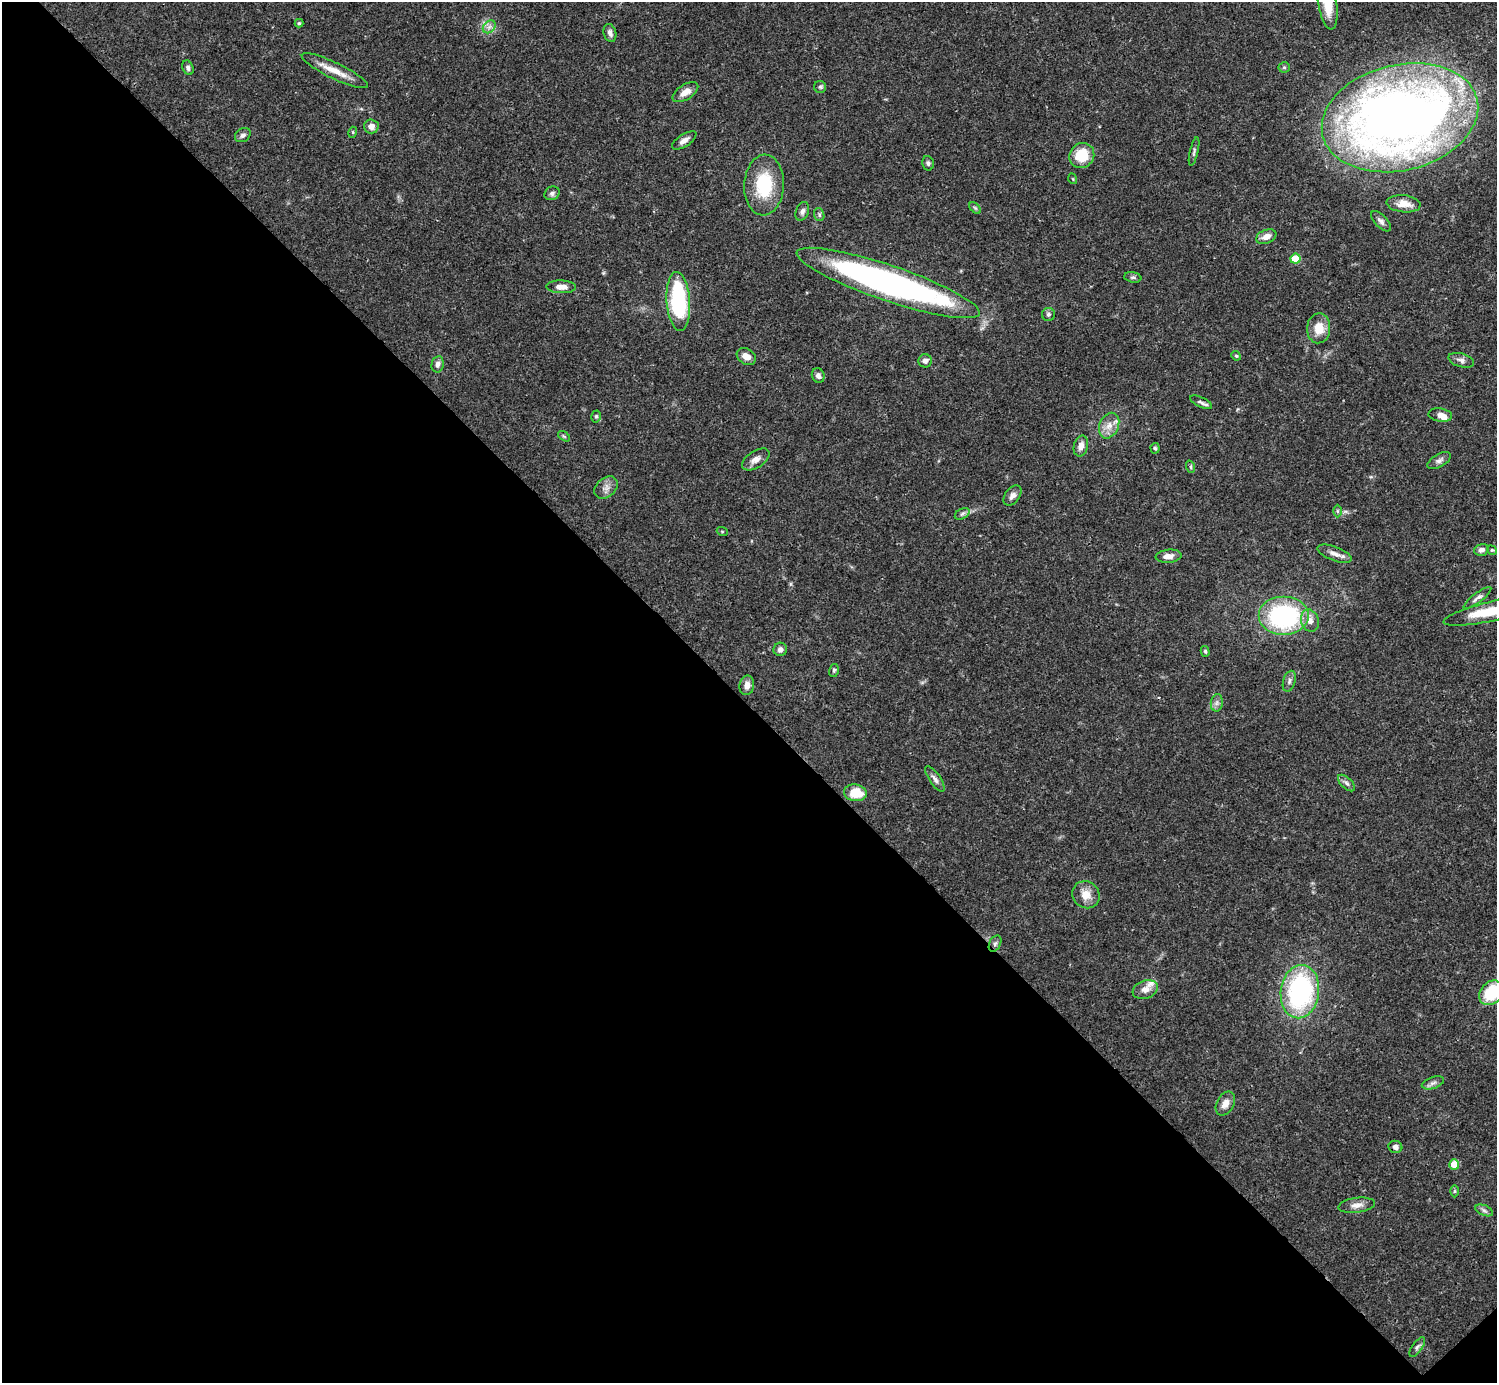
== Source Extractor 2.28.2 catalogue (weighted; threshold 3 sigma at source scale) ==
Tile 14 of 4 x 4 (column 2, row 4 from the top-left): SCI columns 1495-2989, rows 158-1538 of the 5982 x 5981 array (HDU 1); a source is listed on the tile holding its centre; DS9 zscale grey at full resolution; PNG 1499 x 1385 px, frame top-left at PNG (2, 2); each listed source drawn as its Kron ellipse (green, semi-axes under 4 px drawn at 4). Shown black and unused: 49% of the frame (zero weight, under 3 of 4 exposures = <1% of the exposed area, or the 3 px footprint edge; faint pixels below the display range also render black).
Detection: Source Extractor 2.28.2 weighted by HDU 2 'WHT'; one run over the whole footprint, this tile lists its part. Background 0.041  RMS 0.0027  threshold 0.012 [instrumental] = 3 sigma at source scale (4.5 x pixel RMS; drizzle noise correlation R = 1.50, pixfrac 1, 0.05/0.05 arcsec/px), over >= 5 px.
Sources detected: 88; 1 inside a brighter object's white glare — neither listed nor drawn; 3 inside a brighter listed object's ellipse — not listed separately; the other 84 listed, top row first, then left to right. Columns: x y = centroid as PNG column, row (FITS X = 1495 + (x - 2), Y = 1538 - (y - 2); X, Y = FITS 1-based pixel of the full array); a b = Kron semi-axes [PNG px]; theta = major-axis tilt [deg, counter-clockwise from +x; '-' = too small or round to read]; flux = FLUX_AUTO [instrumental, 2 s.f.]
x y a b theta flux
1327 3 26 9 -81 6.4
299 23 4 4 - 0.37
489 27 7 5 45 1
610 33 9 6 -74 1.1
1284 67 5 5 - 0.39
188 68 8 5 -68 0.67
335 71 36 8 -26 4.4
820 87 6 6 - 0.55
685 92 14 7 32 2.4
1400 118 79 53 13 290
371 126 7 7 - 1.5
353 132 5 3 - 0.31
243 135 8 6 33 0.84
684 140 14 6 33 1.5
1194 152 14 3 77 0.68
1082 155 13 12 - 7.7
928 163 7 6 - 0.63
1073 179 5 3 - 0.23
764 185 30 20 87 14
552 193 8 6 30 0.76
1404 204 17 8 -6 2.8
975 208 7 4 -45 0.41
802 211 10 6 69 0.92
819 215 6 5 - 0.49
1381 221 13 6 -46 1.1
1266 237 10 6 21 2.1
1295 259 5 5 - 8.2
1133 277 8 5 -9 0.61
888 283 96 17 -19 110
561 287 15 6 -2 2.4
678 302 29 12 -86 28
1048 314 6 6 - 0.65
1319 328 15 11 86 4.7
1236 356 5 4 - 0.35
746 357 10 7 -31 2.3
1461 360 13 6 -15 1.2
925 361 7 6 - 1.1
438 364 8 6 80 1
818 376 7 6 - 0.93
1201 402 12 5 -25 0.89
1440 415 12 6 -10 2
596 416 6 5 - 0.51
1109 426 13 9 65 2.5
564 436 7 3 -37 0.34
1081 446 10 7 75 1.7
1155 448 5 4 - 0.4
756 459 15 8 33 2
1439 460 13 6 29 1
1191 467 6 4 -71 0.38
606 487 13 9 40 1.8
1012 495 11 7 52 1.3
1337 511 6 4 -89 0.41
962 514 8 5 30 0.61
722 531 5 3 - 0.27
1481 550 8 5 15 1.1
1492 550 5 4 - 0.36
1334 554 18 7 -21 1.8
1169 556 13 6 5 2
1477 598 17 5 37 1.1
1496 610 54 10 13 11
1284 616 25 19 0 37
1310 621 11 8 -71 1.9
780 649 7 6 - 1.2
1205 651 5 4 - 0.43
834 670 6 5 - 0.48
1289 681 10 6 73 0.92
747 685 10 7 79 1.6
1217 703 9 6 82 0.86
935 779 15 5 -56 1.2
1347 783 10 5 -43 0.85
855 793 11 8 -9 6.7
1086 895 14 13 - 3.4
995 944 8 5 63 0.67
1145 990 13 9 20 2
1300 992 27 19 82 45
1491 993 13 10 46 11
1433 1083 11 5 18 1
1225 1104 13 8 60 2.1
1395 1147 7 6 - 1
1454 1164 5 5 - 6.2
1454 1191 6 4 89 0.37
1357 1205 18 7 7 1.9
1484 1210 9 5 -23 0.75
1417 1347 11 5 54 0.78
Overlapping masked pixels (flux is a lower limit): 1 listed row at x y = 1400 118
Isophote crosses this tile's border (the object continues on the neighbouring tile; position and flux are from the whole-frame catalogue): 3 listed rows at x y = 1327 3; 1496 610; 1491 993